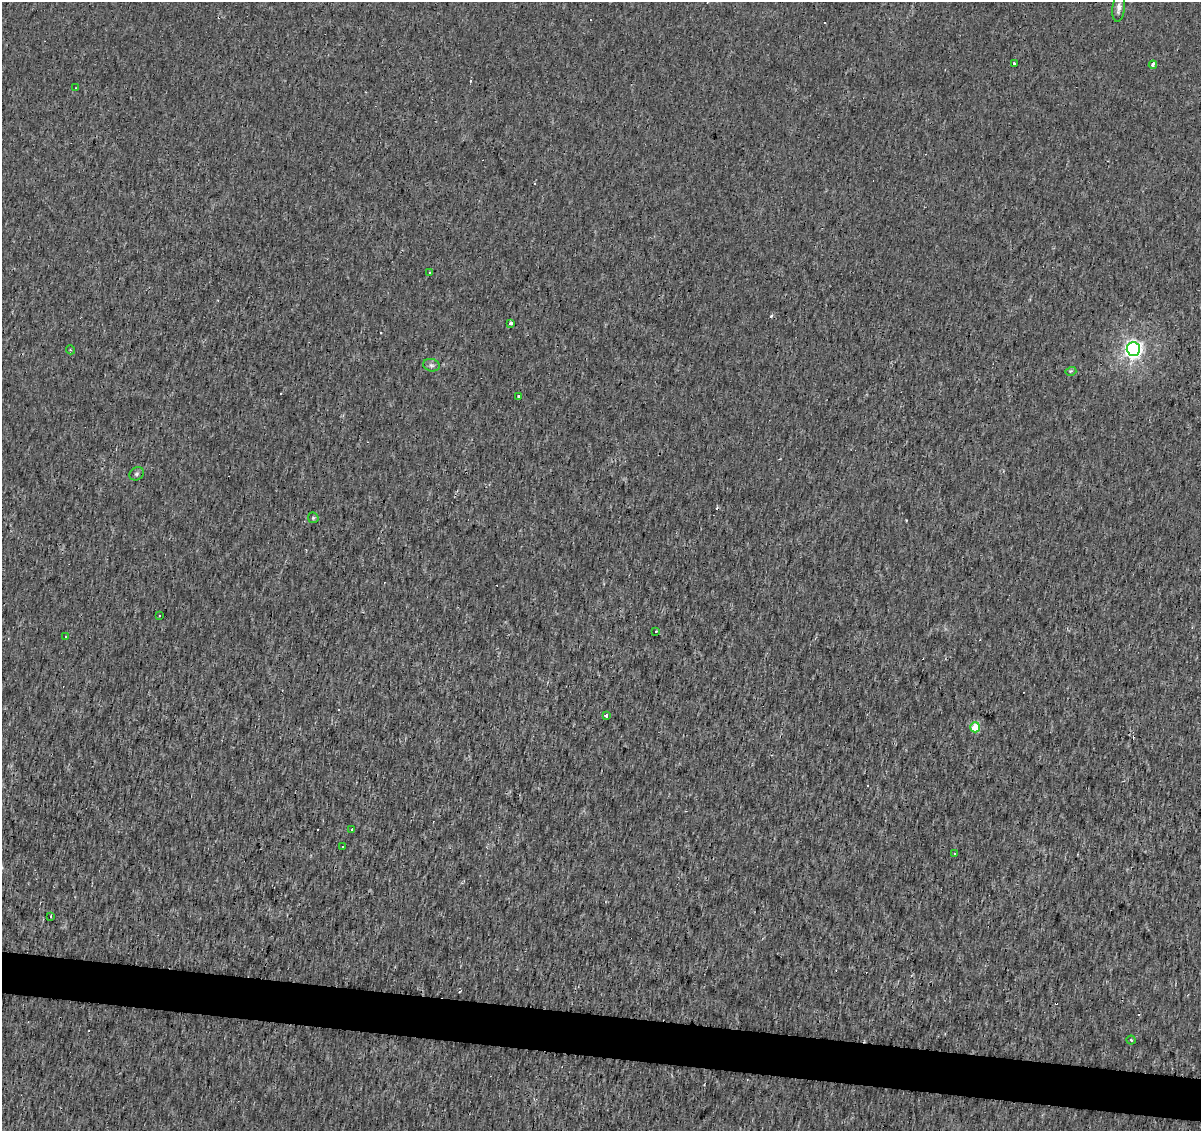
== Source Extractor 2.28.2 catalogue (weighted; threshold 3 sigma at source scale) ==
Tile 6 of 4 x 4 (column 2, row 2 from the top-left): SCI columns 1201-2399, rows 2482-3610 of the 4806 x 5022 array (HDU 1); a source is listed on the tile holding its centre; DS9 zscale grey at full resolution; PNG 1203 x 1133 px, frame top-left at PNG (2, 2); each listed source drawn as its Kron ellipse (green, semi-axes under 4 px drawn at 4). Shown black and unused: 4% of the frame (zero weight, under 2 of 3 exposures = <1% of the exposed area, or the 3 px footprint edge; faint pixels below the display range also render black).
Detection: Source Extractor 2.28.2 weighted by HDU 2 'WHT'; one run over the whole footprint, this tile lists its part. Background 0.00165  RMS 0.0033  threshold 0.0148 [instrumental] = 3 sigma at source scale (4.5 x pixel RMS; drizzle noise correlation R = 1.50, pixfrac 1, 0.0396/0.0396 arcsec/px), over >= 5 px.
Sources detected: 43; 20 cosmic-ray / hot-pixel residue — neither listed nor drawn; the other 23 listed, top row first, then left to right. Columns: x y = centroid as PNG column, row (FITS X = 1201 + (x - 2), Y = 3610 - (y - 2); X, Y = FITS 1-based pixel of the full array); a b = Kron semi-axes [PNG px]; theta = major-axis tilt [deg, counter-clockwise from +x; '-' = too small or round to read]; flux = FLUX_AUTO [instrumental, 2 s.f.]
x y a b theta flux
1119 8 14 6 83 1.7
1014 64 3 3 - 3.1
1153 65 4 3 - 3.9
76 88 3 2 - 0.2
430 273 3 3 - 0.86
511 323 3 3 - 1.8
1133 349 7 6 - 130
70 350 4 3 - 0.36
431 365 8 6 -15 0.96
1071 371 5 3 - 0.39
519 397 4 3 - 2.5
136 474 8 6 32 0.79
313 518 6 5 - 0.49
159 616 3 2 - 0.38
656 632 3 3 - 1.4
66 637 3 3 - 1.2
606 716 3 3 - 1.7
975 727 5 5 - 9.6
352 829 3 3 - 1.3
343 847 3 3 - 0.68
955 853 3 3 - 0.41
51 916 3 2 - 0.29
1131 1040 4 4 - 0.4